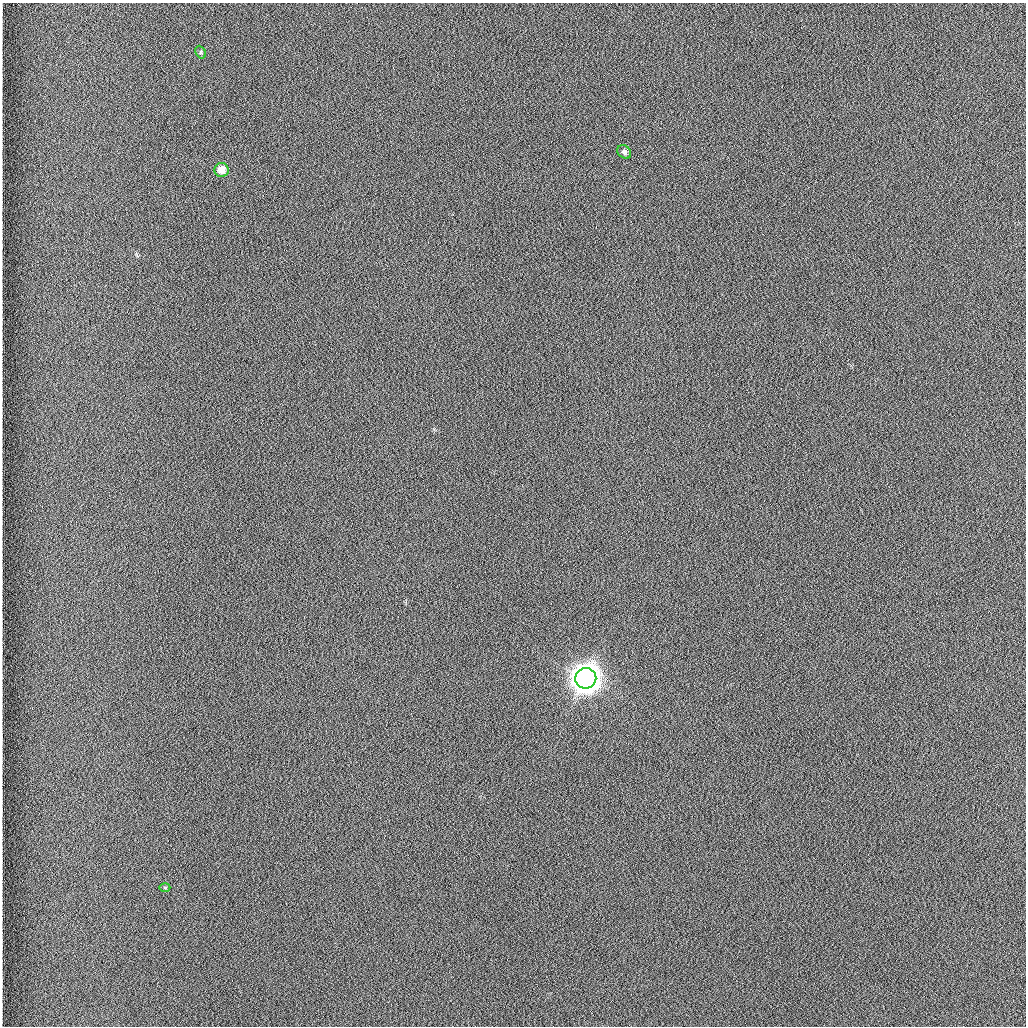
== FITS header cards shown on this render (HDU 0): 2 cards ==
NAXIS1  =                 1024 /fastest changing axis
NAXIS2  =                 1024 /next to fastest changing axis

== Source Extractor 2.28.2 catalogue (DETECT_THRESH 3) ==
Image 1024 x 1024 px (HDU 0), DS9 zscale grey, 1 PNG px = 1 image px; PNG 1028 x 1028 px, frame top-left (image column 1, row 1024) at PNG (2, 3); each listed source drawn as its Kron ellipse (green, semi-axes under 4 px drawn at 4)
Background 1260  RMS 5.9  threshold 17.7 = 3 sigma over >= 5 px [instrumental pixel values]
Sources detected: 5; all 5 listed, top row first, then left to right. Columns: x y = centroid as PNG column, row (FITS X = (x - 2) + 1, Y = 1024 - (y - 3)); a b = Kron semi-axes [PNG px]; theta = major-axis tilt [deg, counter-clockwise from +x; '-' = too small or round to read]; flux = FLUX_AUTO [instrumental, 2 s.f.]
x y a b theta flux
201 52 7 5 -63 640
624 152 7 6 - 1100
222 170 7 7 - 3500
586 678 10 10 - 980000
165 887 5 3 - 370